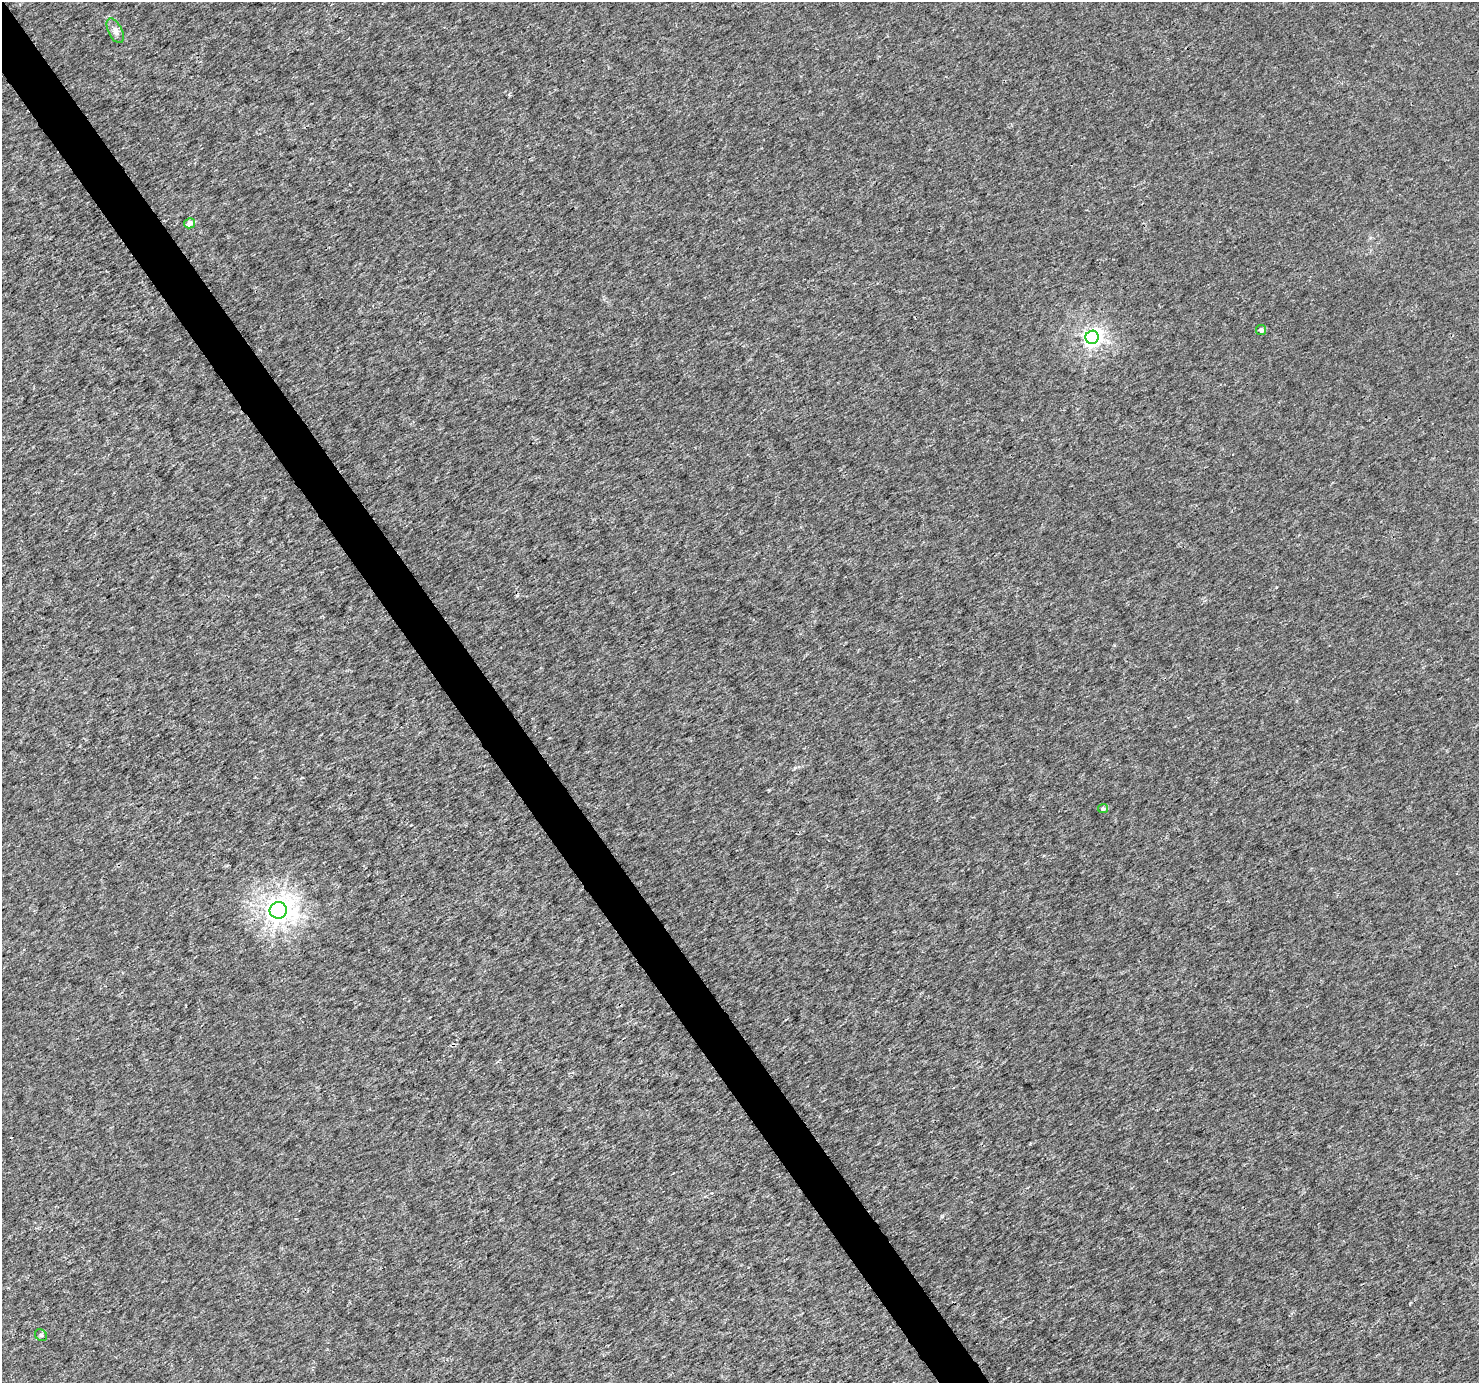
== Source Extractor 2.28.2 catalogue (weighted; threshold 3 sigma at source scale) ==
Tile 11 of 4 x 4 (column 3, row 3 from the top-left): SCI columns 2960-4436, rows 1564-2944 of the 5914 x 5830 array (HDU 1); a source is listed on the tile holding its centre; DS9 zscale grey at full resolution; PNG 1481 x 1385 px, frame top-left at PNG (2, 2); each listed source drawn as its Kron ellipse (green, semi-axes under 4 px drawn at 4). Shown black and unused: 3% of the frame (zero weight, under 3 of 4 exposures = <1% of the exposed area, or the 3 px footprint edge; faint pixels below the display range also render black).
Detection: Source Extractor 2.28.2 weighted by HDU 2 'WHT'; one run over the whole footprint, this tile lists its part. Background 0.0011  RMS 0.002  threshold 0.00894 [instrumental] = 3 sigma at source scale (4.5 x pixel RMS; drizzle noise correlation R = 1.50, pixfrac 1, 0.0396/0.0396 arcsec/px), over >= 5 px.
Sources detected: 7; all 7 listed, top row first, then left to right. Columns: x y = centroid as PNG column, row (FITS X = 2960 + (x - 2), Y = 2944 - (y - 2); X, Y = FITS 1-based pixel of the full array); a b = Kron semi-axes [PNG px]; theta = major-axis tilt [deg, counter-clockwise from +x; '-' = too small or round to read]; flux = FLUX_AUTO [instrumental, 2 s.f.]
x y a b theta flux
115 31 13 7 -63 0.99
189 223 5 5 - 1.4
1261 330 5 5 - 0.72
1092 337 7 6 - 90
1103 809 5 4 - 0.5
278 910 9 8 - 210
41 1335 6 5 - 0.35